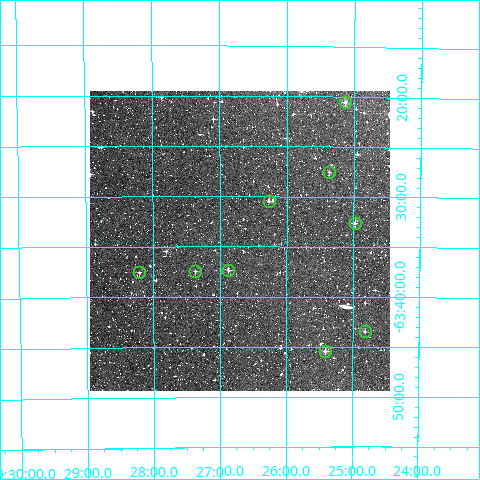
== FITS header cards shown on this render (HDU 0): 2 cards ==
NAXIS1  =                  300
NAXIS2  =                  300

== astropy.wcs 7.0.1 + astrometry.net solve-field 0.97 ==
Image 300 x 300 px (HDU 0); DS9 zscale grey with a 90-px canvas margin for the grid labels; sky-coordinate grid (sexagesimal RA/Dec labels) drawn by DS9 from the SOLVED WCS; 9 Tycho-2 reference stars matched to detected sources circled (green)
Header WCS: RA---TAN/DEC--TAN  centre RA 19:26:42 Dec -63:34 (291.67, -63.57 deg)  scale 6 arcsec/px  FOV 30.0' x 30.0'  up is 0 deg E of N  parity normal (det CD < 0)
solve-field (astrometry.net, Tycho-2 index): VERIFIED the header's WCS against the Tycho-2 star catalogue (verified at 2 index scales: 5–8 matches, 0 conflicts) and refined it, rather than solving blind
Solved WCS: RA---TAN-SIP/DEC--TAN-SIP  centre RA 19:26:42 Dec -63:34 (291.68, -63.57 deg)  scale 5.99 arcsec/px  FOV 30.0' x 29.9'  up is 0 deg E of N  parity normal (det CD < 0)
The solver's refit moves the header's centre by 1.8 arcsec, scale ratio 0.999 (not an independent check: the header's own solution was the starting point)
Tycho-2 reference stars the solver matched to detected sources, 9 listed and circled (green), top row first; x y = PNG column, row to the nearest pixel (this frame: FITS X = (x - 90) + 1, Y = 300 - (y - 91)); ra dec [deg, ICRS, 3 dp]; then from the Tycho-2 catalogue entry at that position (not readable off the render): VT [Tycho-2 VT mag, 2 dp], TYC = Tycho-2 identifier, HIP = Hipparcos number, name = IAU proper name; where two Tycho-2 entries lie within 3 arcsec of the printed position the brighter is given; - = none
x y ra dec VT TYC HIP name
345 102 291.283 -63.342 10.34 9075-730-1 - -
329 172 291.341 -63.459 11.90 9075-134-1 - -
269 201 291.567 -63.508 11.64 9088-406-1 - -
355 223 291.245 -63.544 11.20 9075-777-1 - -
228 270 291.719 -63.623 11.70 9088-988-1 - -
195 271 291.842 -63.624 12.03 9088-574-1 - -
139 272 292.052 -63.626 12.49 9088-692-1 - -
365 331 291.204 -63.724 11.95 9075-101-1 - -
325 351 291.354 -63.757 10.83 9079-279-1 - -